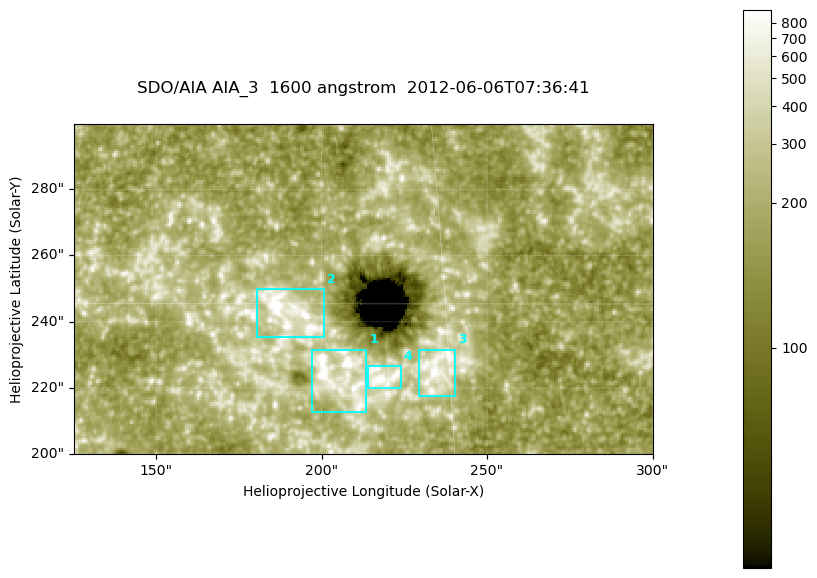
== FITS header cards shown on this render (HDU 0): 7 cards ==
TELESCOP= 'SDO/AIA '
INSTRUME= 'AIA_3   '
WAVELNTH=                 1600
WAVEUNIT= 'angstrom'
DATE-OBS= '2012-06-06T07:36:41.12'
CTYPE1  = 'HPLN-TAN'
CTYPE2  = 'HPLT-TAN'

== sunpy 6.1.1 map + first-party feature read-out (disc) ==
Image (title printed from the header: SDO/AIA AIA_3  1600 angstrom  2012-06-06T07:36:41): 287 x 164 px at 0.609 arcsec/px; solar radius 946 arcsec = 1552 px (partial field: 0.6% of the solar disc is inside the frame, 100% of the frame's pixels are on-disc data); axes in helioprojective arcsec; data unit not stated in the header (colour bar unlabelled)
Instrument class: DISC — disc imager (sunpy class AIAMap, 1600 A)
Bright regions (active regions / flare kernels): reference = the on-disc median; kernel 3 px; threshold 5 sigma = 339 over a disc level ~184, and >= 1.15x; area >= 47 px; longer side >= 3 px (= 1.8 arcsec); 4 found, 4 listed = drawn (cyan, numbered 1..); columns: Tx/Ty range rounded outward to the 2 arcsec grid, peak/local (2 s.f.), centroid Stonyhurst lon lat
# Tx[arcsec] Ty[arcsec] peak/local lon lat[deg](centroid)
1 196..214 212..232 8.2 +13 +14
2 180..202 234..250 7.5 +12 +15
3 228..240 216..232 6.7 +15 +14
4 214..224 220..228 8.8 +14 +14